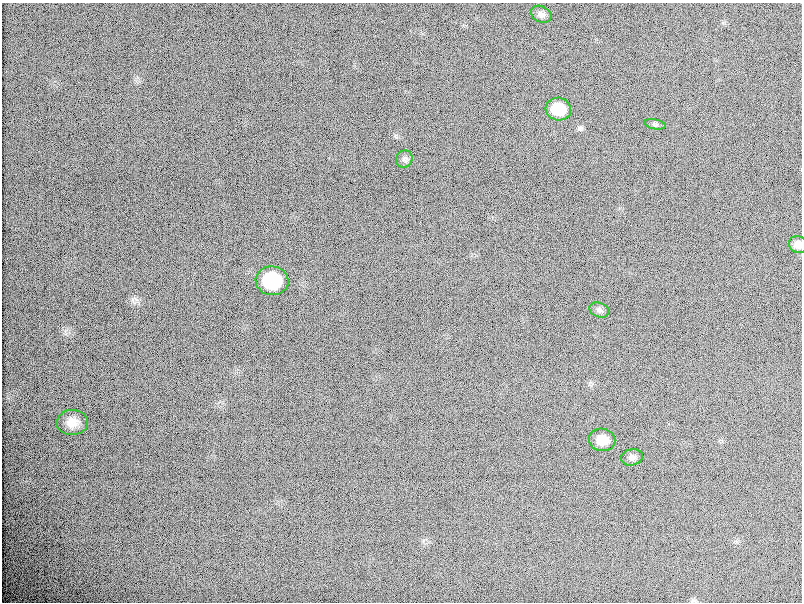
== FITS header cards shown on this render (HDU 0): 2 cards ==
NAXIS1  =                  800 / length of data axis 1
NAXIS2  =                  600 / length of data axis 2

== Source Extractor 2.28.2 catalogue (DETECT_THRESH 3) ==
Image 800 x 600 px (HDU 0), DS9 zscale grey, 1 PNG px = 1 image px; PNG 804 x 604 px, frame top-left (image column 1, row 600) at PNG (2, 3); each listed source drawn as its Kron ellipse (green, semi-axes under 4 px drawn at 4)
Background 88.7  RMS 16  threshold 48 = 3 sigma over >= 5 px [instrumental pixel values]
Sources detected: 10; all 10 listed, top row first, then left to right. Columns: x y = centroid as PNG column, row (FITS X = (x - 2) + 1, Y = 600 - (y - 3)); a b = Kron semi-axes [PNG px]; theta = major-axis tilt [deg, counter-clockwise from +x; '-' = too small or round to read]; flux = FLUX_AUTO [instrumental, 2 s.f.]
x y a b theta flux
541 14 11 8 -25 4400
558 109 13 11 -14 20000
655 124 10 5 -11 2500
404 159 9 8 - 3400
798 245 9 8 - 5500
272 281 16 14 -8 36000
599 310 10 7 -21 3300
72 422 16 12 3 11000
602 440 13 11 -10 11000
632 457 11 8 12 4000
At the frame edge (FLAGS 8, measured only in part): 1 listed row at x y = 798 245